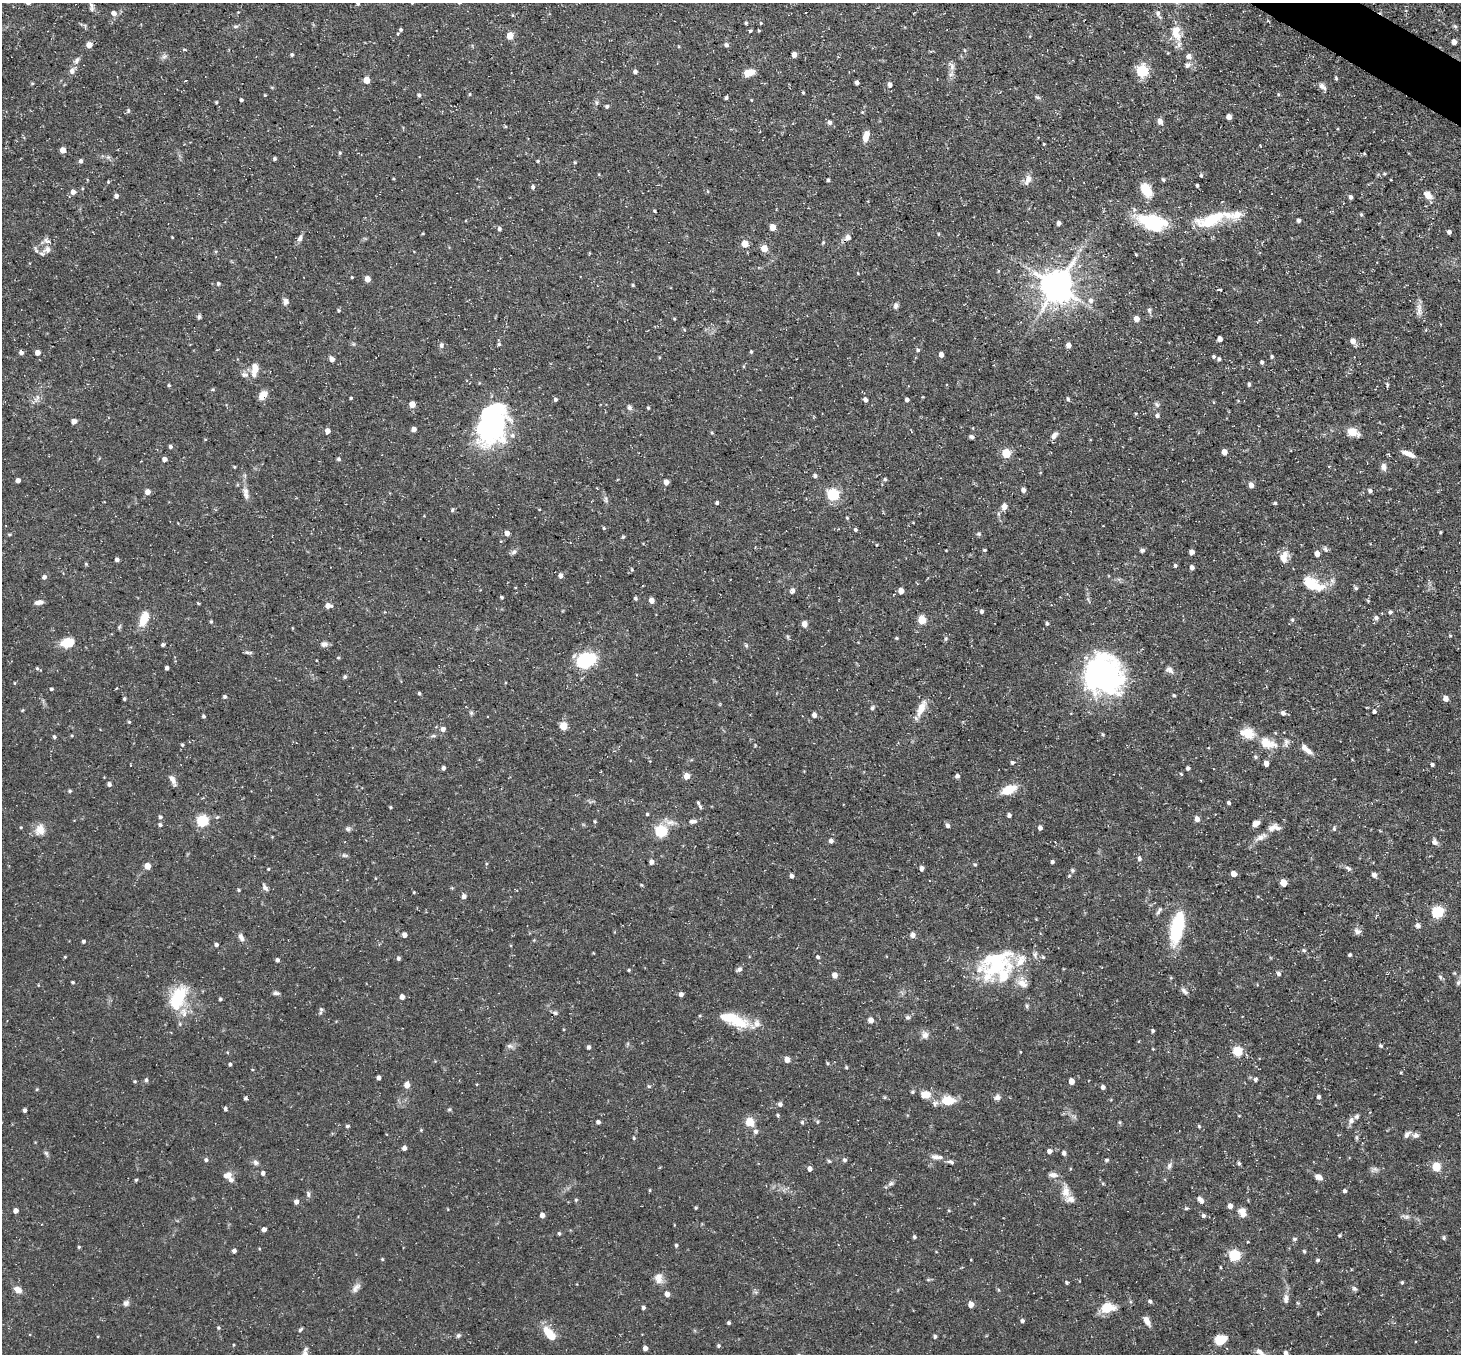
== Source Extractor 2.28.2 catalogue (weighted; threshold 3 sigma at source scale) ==
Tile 10 of 4 x 4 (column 2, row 3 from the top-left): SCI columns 1459-2917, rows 1641-2992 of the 5834 x 5843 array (HDU 1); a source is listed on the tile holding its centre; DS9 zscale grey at full resolution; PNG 1463 x 1356 px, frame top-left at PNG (2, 3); no overlay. Shown black and unused: <1% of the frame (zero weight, under 3 of 5 exposures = <1% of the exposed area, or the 3 px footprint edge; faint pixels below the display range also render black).
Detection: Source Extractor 2.28.2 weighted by HDU 2 'WHT'; one run over the whole footprint, this tile lists its part. Background 0.0791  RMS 0.0042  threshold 0.0187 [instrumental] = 3 sigma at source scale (4.5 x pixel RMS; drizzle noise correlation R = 1.50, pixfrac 1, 0.05/0.05 arcsec/px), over >= 5 px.
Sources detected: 492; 5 inside a brighter object's white glare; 1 cosmic-ray / hot-pixel residue — not listed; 18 inside a brighter listed object's ellipse — not listed separately; the other 468 listed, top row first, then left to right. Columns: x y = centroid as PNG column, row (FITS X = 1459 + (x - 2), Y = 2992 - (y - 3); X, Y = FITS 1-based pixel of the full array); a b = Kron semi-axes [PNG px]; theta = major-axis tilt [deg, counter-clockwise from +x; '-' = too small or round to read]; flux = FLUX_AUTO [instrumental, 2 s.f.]
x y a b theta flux
412 3 4 3 - 0.38
358 4 4 4 - 0.61
91 5 9 5 -74 1.3
114 13 6 5 - 2.1
1158 13 11 6 -68 1.5
746 23 4 3 - 0.57
761 23 4 4 - 0.38
235 26 8 4 8 0.73
1455 26 6 4 -44 0.7
401 30 5 4 - 0.74
750 31 5 4 - 0.5
759 31 4 3 - 0.4
1176 33 21 11 -81 6.9
510 36 5 5 - 8.3
1454 42 5 4 - 2.1
89 45 4 4 - 4
726 45 5 5 - 1
184 49 4 3 - 0.4
964 50 5 3 - 0.4
292 55 4 3 - 0.58
794 55 4 4 - 2.6
1189 56 7 6 - 1.9
77 61 12 6 61 1.5
1187 65 6 6 - 1.5
952 66 12 7 -70 1.8
72 71 8 7 - 1.8
635 71 5 4 - 1.3
1142 71 6 5 - 49
749 72 11 7 14 5
1336 78 5 4 - 0.53
186 80 3 2 - 0.39
367 80 5 4 - 7.4
857 82 4 4 - 1.5
32 84 5 3 - 0.42
890 84 5 4 - 1.7
1322 86 11 6 -41 1.6
803 93 3 3 - 0.43
469 94 4 3 - 0.38
1278 94 5 3 - 0.4
265 95 3 3 - 0.35
419 95 4 4 - 0.97
726 98 5 3 - 0.69
241 100 3 3 - 0.83
751 100 4 3 - 0.32
216 102 4 3 - 0.38
607 106 4 4 - 0.93
1229 117 4 4 - 3.3
1160 121 6 5 - 2.5
830 122 5 5 - 1.3
866 136 11 6 76 3.7
1044 144 3 3 - 0.31
63 150 5 4 - 3.5
340 153 5 4 - 0.52
1364 153 4 3 - 0.5
274 159 6 4 -46 0.64
81 161 5 4 - 1.2
538 161 4 3 - 0.44
575 162 5 3 - 0.44
1384 174 5 5 - 0.55
1201 175 5 4 - 0.59
393 179 4 3 - 0.35
828 180 3 3 - 0.67
1028 180 15 7 68 2.4
1163 180 5 4 - 0.69
108 182 4 4 - 0.4
1197 185 3 3 - 0.7
533 187 5 4 - 0.96
1146 190 15 9 -58 8.3
708 191 5 3 - 0.43
73 192 5 5 - 2.1
1428 195 11 7 -39 3.2
116 196 4 4 - 1.5
1351 197 4 3 - 1
654 211 3 3 - 0.47
1361 214 5 4 - 0.56
1298 220 4 4 - 1.1
1210 221 31 13 14 17
1153 222 27 14 -16 27
1059 223 4 4 - 1.2
772 227 5 4 - 4.9
499 229 5 4 - 0.91
1449 232 4 4 - 1.3
939 234 5 3 - 0.37
172 237 3 2 - 0.32
848 237 9 8 - 1.7
300 238 10 6 65 1.5
823 242 4 4 - 0.43
745 244 5 4 - 6.9
764 248 5 4 - 7
47 249 9 8 - 2.3
1136 254 4 3 - 0.35
352 277 3 3 - 0.41
367 279 5 4 - 3.2
218 283 5 4 - 0.56
633 285 3 3 - 0.52
1057 286 10 9 - 900
1220 290 3 3 - 0.52
1091 300 6 6 - 1.8
286 301 8 6 -83 1.6
896 306 8 6 75 1.2
1419 309 19 6 89 2.3
339 310 5 4 - 0.49
1149 310 8 5 -73 0.9
199 317 6 5 - 0.7
674 319 3 3 - 0.38
1136 319 5 4 - 3.5
1220 339 4 4 - 2.3
1353 341 7 6 - 2.4
499 344 5 4 - 0.68
441 345 7 6 - 1.1
1068 345 4 4 - 2.1
918 350 5 4 - 0.74
21 352 4 4 - 1.7
38 352 4 4 - 2.9
751 352 4 3 - 0.55
941 354 4 4 - 2.1
1213 356 4 4 - 0.8
1272 356 4 3 - 0.61
332 359 5 4 - 2.1
1219 359 4 3 - 0.66
1262 362 4 3 - 0.85
255 370 16 8 83 4.4
244 375 10 7 -11 1.7
1249 384 4 3 - 0.76
169 385 4 3 - 0.52
1387 385 7 3 -83 0.55
263 395 9 6 49 4.9
37 397 6 4 -71 0.9
351 398 3 3 - 0.44
555 399 4 4 - 0.8
1068 399 6 4 -75 0.58
865 400 5 4 - 1.6
907 400 4 3 - 1.2
412 404 5 4 - 4.5
1157 404 7 6 - 0.89
629 407 7 6 - 1.1
648 408 3 3 - 0.48
1157 416 5 4 - 0.96
74 421 4 4 - 2.7
498 426 61 24 53 47
414 429 4 4 - 2.2
327 431 4 4 - 3.1
1353 432 14 9 -19 4.5
712 433 4 4 - 0.46
1054 436 10 6 52 1.8
971 437 5 4 - 0.84
170 447 4 4 - 0.96
1224 452 5 4 - 2.9
1006 453 5 5 - 18
1406 453 13 7 -25 2.3
164 459 4 4 - 2
339 459 4 4 - 0.79
1329 466 3 2 - 0.3
1384 466 10 6 -84 1.6
234 467 3 3 - 0.39
815 476 4 4 - 1.1
885 479 5 5 - 0.71
18 480 4 4 - 1.3
666 482 4 4 - 2.9
1251 485 5 5 - 2.5
1023 490 4 4 - 2
1370 491 5 4 - 0.86
147 492 5 4 - 2.7
246 495 11 7 -64 1.9
833 495 6 5 - 46
606 499 10 3 -80 0.91
717 503 4 3 - 0.75
1275 503 4 4 - 0.62
1004 507 6 5 - 2.8
452 510 6 3 89 0.53
847 518 4 3 - 0.43
604 528 5 4 - 0.49
855 530 4 4 - 0.76
1441 532 5 3 - 0.37
507 533 4 4 - 2.5
9 534 5 3 - 0.49
979 534 6 4 -90 0.61
1325 549 8 4 -56 0.87
984 550 4 3 - 0.56
1142 550 5 4 - 1.1
514 552 8 6 23 1
1192 552 4 4 - 1.8
1317 554 5 5 - 2.6
1284 558 16 9 80 4.1
117 560 4 4 - 1.2
86 564 4 3 - 0.46
1175 565 5 4 - 0.66
1192 567 5 4 - 1.5
560 576 5 4 - 1.8
44 577 5 5 - 1.1
1315 586 27 16 -9 10
1356 588 5 5 - 0.83
792 591 7 5 81 1.3
901 591 5 4 - 3.1
501 597 4 3 - 0.62
636 598 5 4 - 0.6
652 600 5 4 - 2.8
1368 601 5 4 - 0.42
39 602 9 5 9 2
198 603 4 3 - 0.37
328 606 6 5 - 3
982 611 4 4 - 1
1390 612 5 4 - 0.81
1376 618 6 6 - 1.2
144 619 14 8 66 8.6
922 620 5 5 - 13
1292 620 5 5 - 0.56
211 621 4 3 - 0.57
1047 623 5 4 - 0.65
804 624 5 4 - 3.6
1450 636 5 3 - 0.37
946 639 6 4 69 0.6
68 642 11 8 9 9.5
324 644 8 7 - 1.6
163 645 4 4 - 0.83
746 645 5 5 - 0.62
248 652 10 3 -1 0.76
338 658 4 3 - 0.43
587 660 10 8 17 45
37 668 5 4 - 0.56
167 668 4 3 - 1.1
1169 670 10 7 -24 1.6
1104 675 47 36 -64 77
345 677 4 4 - 0.75
14 683 4 3 - 0.33
116 688 5 2 - 0.32
51 689 4 3 - 0.55
419 693 4 3 - 0.62
1174 695 4 3 - 0.53
225 696 4 4 - 0.91
1445 698 6 5 - 2
124 699 3 3 - 0.65
872 708 6 5 - 0.84
921 708 18 8 67 5.2
1374 712 4 4 - 0.94
471 713 6 4 46 0.68
1283 713 6 5 - 1.4
814 715 4 4 - 2.2
203 716 4 4 - 0.69
129 722 4 4 - 0.45
563 726 5 5 - 12
443 729 5 5 - 1.9
1248 733 15 12 -64 6
1103 734 5 4 - 0.51
72 736 5 3 - 0.4
54 737 4 4 - 0.74
1286 742 11 6 76 1.6
1266 743 18 11 -25 7
182 745 5 4 - 0.56
1306 749 18 6 -40 3.2
1255 757 5 4 - 0.62
1012 762 5 5 - 0.65
1266 763 4 4 - 2.6
1432 765 3 3 - 0.87
443 768 4 4 - 1.1
1188 768 4 4 - 1
1181 774 4 3 - 0.38
687 776 5 5 - 4.5
957 776 5 4 - 1.1
172 780 14 6 -63 2.2
109 784 5 4 - 0.98
1008 790 16 9 22 7.9
70 791 5 4 - 0.58
698 803 7 4 -68 0.83
1229 803 4 4 - 0.83
391 807 3 3 - 0.44
647 814 4 3 - 0.53
1009 815 4 4 - 1.2
160 817 5 5 - 0.84
1197 819 5 5 - 2.4
202 821 5 5 - 46
595 821 4 3 - 0.48
692 821 10 6 7 1.4
670 822 14 7 -2 2.8
1255 824 7 5 27 2.6
160 825 5 4 - 0.91
947 825 5 5 - 1.2
21 827 4 3 - 0.35
1040 828 4 4 - 1.3
1277 828 11 8 -44 1.8
348 829 7 6 - 0.87
1334 829 6 5 - 0.72
40 830 14 12 83 4.3
661 832 6 5 - 47
1261 837 16 7 28 2.9
831 841 4 4 - 1.5
1434 842 8 6 -42 1.4
344 855 8 5 -6 0.8
1139 858 5 4 - 1
651 862 4 4 - 1.6
1052 862 4 3 - 0.96
975 865 5 4 - 0.52
148 866 5 4 - 6.4
921 868 6 4 -89 1.3
1348 868 9 5 -32 1.1
268 869 3 3 - 0.38
1072 870 6 4 -78 0.7
1234 874 4 4 - 3.9
1374 875 5 4 - 2
791 876 4 4 - 1.4
375 878 4 2 - 0.27
1283 883 5 5 - 7.2
642 885 5 3 - 0.41
265 888 9 5 -51 1.3
239 890 4 4 - 0.47
414 892 4 3 - 0.36
464 896 6 5 - 1.2
1159 911 13 4 56 1.1
1438 912 6 6 - 45
1418 925 6 5 - 1.4
1177 927 28 10 78 32
1357 931 10 7 -25 1.6
404 935 4 4 - 2
912 935 6 6 - 1.7
241 937 10 6 -65 1.7
83 941 4 4 - 0.75
216 944 4 4 - 1.1
1304 950 5 5 - 0.56
1035 955 9 6 84 1.3
1350 955 3 3 - 0.68
65 957 4 3 - 0.37
818 957 5 4 - 0.73
1043 957 5 4 - 0.56
398 959 6 4 -64 0.72
277 960 4 4 - 1.1
997 968 38 15 16 19
739 969 7 6 - 1.3
629 970 4 3 - 0.45
1279 974 5 4 - 1.1
835 975 5 4 - 3.2
1441 977 9 4 -32 0.71
73 982 4 3 - 0.5
1023 983 16 12 -52 4.4
1458 983 7 5 59 0.95
1184 991 10 5 -39 1.3
276 993 8 4 -5 0.9
681 994 4 4 - 1.5
402 997 4 4 - 2.4
177 999 27 13 66 23
220 999 4 4 - 0.6
1027 1006 6 5 - 0.69
320 1013 6 4 71 0.62
555 1013 6 5 - 0.81
908 1017 7 6 - 0.86
871 1020 5 4 - 3.1
738 1022 30 16 -19 12
180 1024 6 3 -72 0.5
1153 1031 4 4 - 0.68
925 1035 10 9 - 2.1
510 1046 10 5 -24 1.1
1381 1046 5 3 - 0.6
588 1047 4 4 - 1.1
1238 1051 5 5 - 24
787 1059 5 5 - 3.1
828 1063 4 4 - 0.5
230 1064 4 3 - 0.69
846 1067 4 4 - 0.5
378 1077 4 4 - 1.2
1255 1079 5 5 - 0.83
146 1080 5 4 - 0.82
135 1081 4 4 - 0.46
1071 1081 5 4 - 3.5
407 1085 5 4 - 3.9
649 1086 5 5 - 0.56
1103 1087 5 5 - 1.2
37 1089 5 4 - 0.4
912 1092 5 4 - 0.56
925 1095 10 8 7 4.9
885 1097 5 4 - 0.48
997 1097 8 7 - 1.5
1318 1097 5 4 - 0.98
245 1098 5 4 - 0.67
948 1100 14 9 -1 8.5
780 1104 5 5 - 1.3
226 1109 5 4 - 0.77
449 1109 6 4 1 0.49
25 1110 4 3 - 1
778 1115 5 4 - 0.55
1239 1116 5 3 - 0.3
1351 1121 9 7 60 1.7
598 1122 4 4 - 0.92
750 1122 5 5 - 17
802 1122 5 4 - 0.73
817 1122 5 3 - 0.49
347 1126 5 4 - 0.62
1199 1126 5 4 - 0.47
421 1130 4 4 - 0.39
756 1131 7 6 - 1.2
1407 1134 11 6 52 1.4
1416 1135 8 7 - 1.5
634 1138 4 4 - 0.52
404 1148 5 4 - 1.5
1049 1151 5 5 - 1.7
46 1153 7 4 -45 0.76
1064 1153 4 4 - 1.3
937 1157 16 6 -6 2.5
206 1160 5 5 - 0.93
845 1160 5 5 - 0.9
1106 1160 4 4 - 0.56
829 1161 5 5 - 0.57
256 1162 8 6 -45 1.3
951 1162 10 5 -18 1.1
1239 1163 5 4 - 0.69
1169 1166 9 6 60 1.3
1436 1167 8 7 - 6.5
810 1169 5 4 - 1.9
263 1173 5 4 - 1.2
228 1175 11 8 26 2.8
1053 1175 12 6 -8 1.9
1319 1177 8 6 -33 2
136 1180 4 4 - 0.5
891 1183 9 5 39 1.1
650 1190 5 3 - 0.36
1066 1191 17 10 -85 4.3
1345 1191 4 4 - 0.89
308 1194 9 4 -67 0.89
576 1200 5 4 - 0.52
1200 1200 9 5 -51 1.7
296 1202 5 4 - 1.9
1230 1206 5 5 - 1.9
696 1208 4 3 - 0.46
1186 1208 5 4 - 0.59
16 1211 4 4 - 2.2
949 1211 4 3 - 0.35
1242 1212 11 7 -73 3.1
542 1215 4 4 - 2.6
1203 1216 5 5 - 1.1
1406 1217 12 5 -11 1.4
264 1229 4 4 - 1.9
559 1233 4 4 - 0.6
1339 1235 4 4 - 0.48
914 1237 4 4 - 0.67
1444 1238 6 5 - 0.73
1295 1239 5 4 - 0.75
676 1245 4 4 - 0.67
79 1247 4 4 - 0.51
234 1251 4 3 - 1.2
1304 1251 4 4 - 0.57
1235 1256 6 5 - 44
382 1259 4 4 - 0.44
1318 1260 5 4 - 0.63
659 1280 13 9 -41 2.8
1067 1282 4 4 - 0.56
1402 1282 4 3 - 0.56
356 1288 15 7 49 2.1
1354 1289 7 5 -47 0.81
18 1290 9 6 -37 2.9
999 1290 5 3 - 0.4
667 1294 4 4 - 3
1286 1299 13 6 -90 2
1150 1301 5 4 - 0.86
126 1303 8 6 34 1.5
971 1304 5 4 - 3.7
643 1308 4 4 - 0.9
1107 1308 12 9 11 9.9
1022 1321 5 4 - 0.89
1147 1321 11 5 -60 2.9
729 1323 4 4 - 0.7
218 1328 5 4 - 0.51
300 1330 6 3 42 0.59
549 1333 17 8 -49 8.6
458 1336 6 5 - 0.78
935 1336 5 4 - 0.76
1220 1340 12 9 29 7.8
719 1346 5 5 - 0.68
645 1348 4 4 - 1.9
1260 1352 16 5 -36 1.9
1286 1353 8 4 -61 1.5
Isophote crosses this tile's border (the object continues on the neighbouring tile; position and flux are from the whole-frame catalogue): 4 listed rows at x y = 412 3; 358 4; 1260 1352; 1286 1353